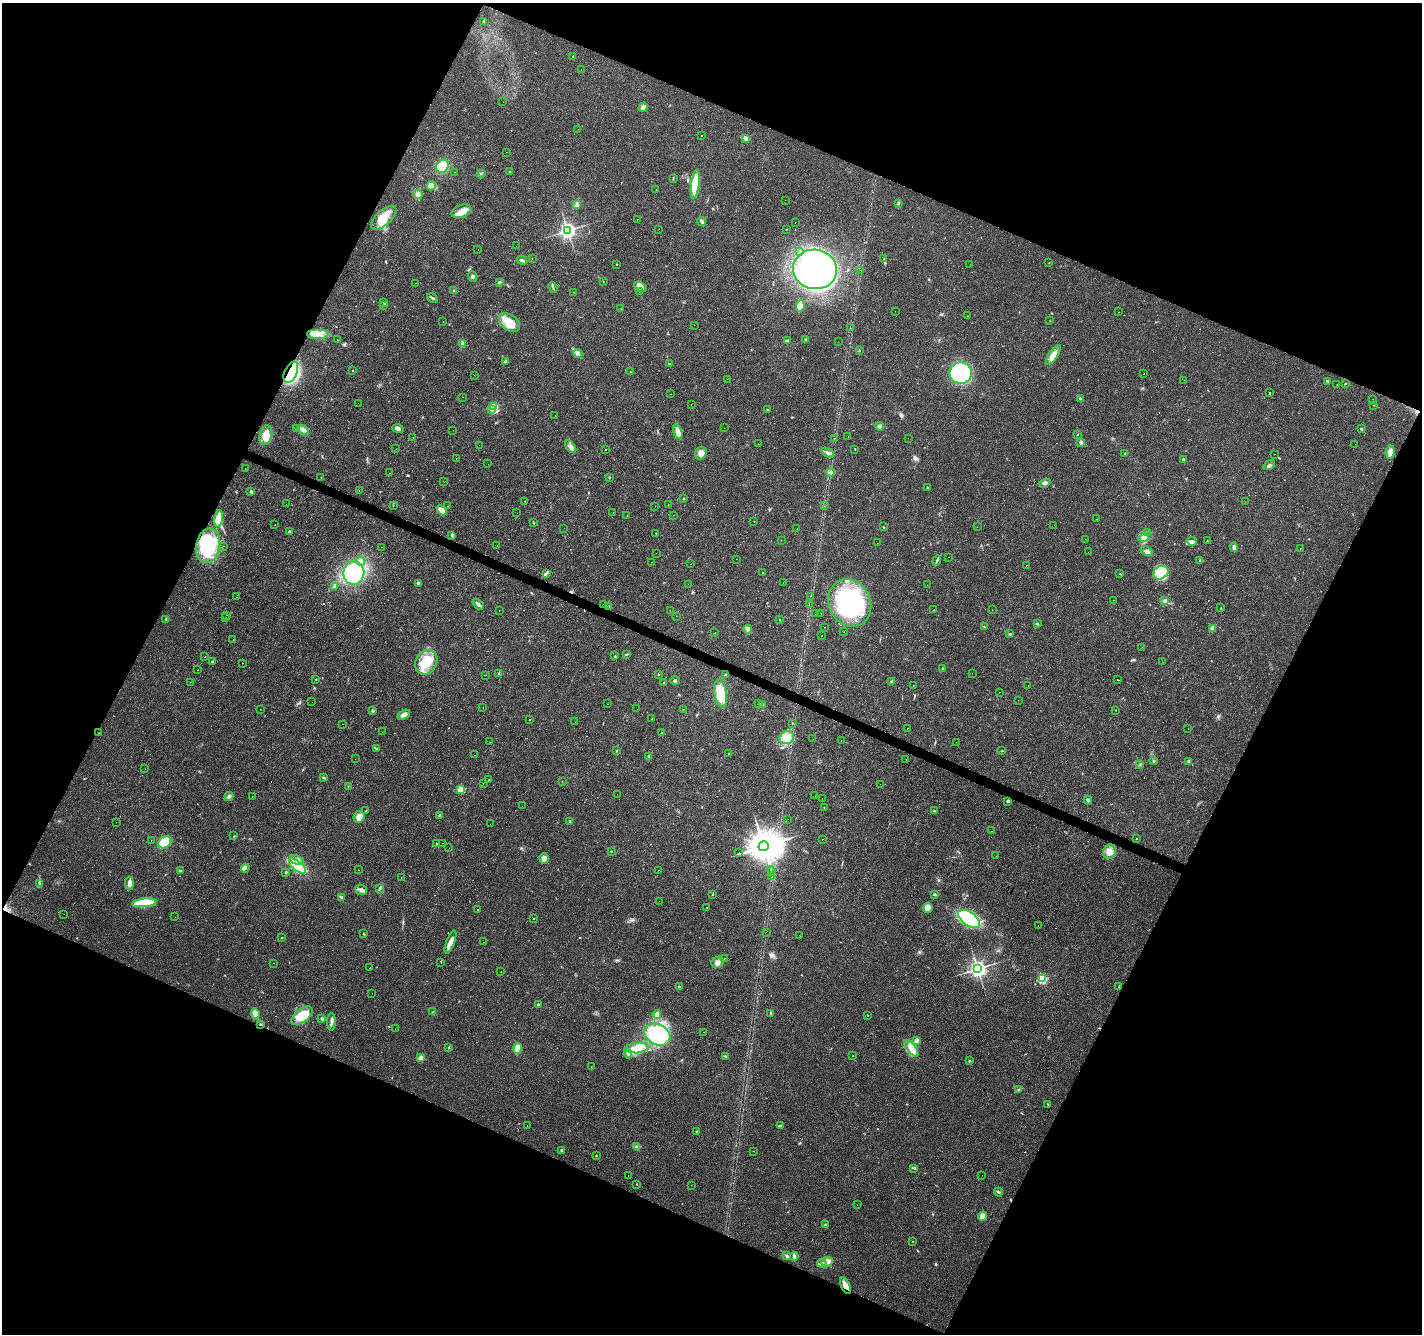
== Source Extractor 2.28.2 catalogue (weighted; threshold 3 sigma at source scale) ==
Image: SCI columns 1-5678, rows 202-5527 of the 5684 x 5795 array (HDU 1 of 3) = the unmasked area's bounding box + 8 px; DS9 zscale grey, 4 x 4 block average (1 PNG px = mean of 4 x 4 image px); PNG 1424 x 1336 px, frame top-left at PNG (2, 3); each listed source drawn as its Kron ellipse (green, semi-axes under 4 px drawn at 4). Shown black and unused: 45% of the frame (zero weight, under 3 of 4 exposures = <1% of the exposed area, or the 3 px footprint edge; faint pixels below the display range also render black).
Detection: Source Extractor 2.28.2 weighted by HDU 2 'WHT'. Background 0.04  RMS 0.0035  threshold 0.0158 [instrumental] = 3 sigma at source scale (4.5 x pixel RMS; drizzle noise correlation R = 1.50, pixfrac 1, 0.0396/0.0396 arcsec/px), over >= 5 px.
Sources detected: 560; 2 inside a brighter object's white glare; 109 cosmic-ray / hot-pixel residue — neither listed nor drawn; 5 coinciding with a brighter row at this scale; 19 inside a brighter listed object's ellipse — not listed separately; the other 425 listed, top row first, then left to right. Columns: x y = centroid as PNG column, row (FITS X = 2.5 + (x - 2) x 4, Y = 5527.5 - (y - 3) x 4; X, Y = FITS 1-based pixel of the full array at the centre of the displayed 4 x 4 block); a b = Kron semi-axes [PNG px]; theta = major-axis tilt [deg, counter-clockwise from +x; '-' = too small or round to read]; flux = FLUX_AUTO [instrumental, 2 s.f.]
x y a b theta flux
483 22 3 2 - 1.6
573 57 3 2 - 0.94
581 69 2 2 - 3.6
503 102 2 2 - 0.5
643 107 5 4 - 7.9
578 129 2 2 - 0.46
702 135 2 2 - 2.8
745 138 4 3 - 6.8
507 152 2 2 - 1.6
442 166 7 6 - 67
454 172 2 2 - 1
510 172 2 2 - 3.5
481 173 2 2 - 1.5
673 178 2 2 - 0.86
695 184 14 3 83 86
431 186 5 4 - 6.7
656 189 2 2 - 0.44
418 194 4 3 - 5.2
785 200 2 2 - 0.31
898 203 3 2 - 1.9
577 204 3 3 - 3.9
462 211 10 6 18 22
384 218 15 7 42 32
637 219 2 2 - 1.8
702 221 4 2 - 6.9
795 222 2 2 - 2.6
659 229 2 2 - 0.6
786 229 2 2 - 0.59
568 231 4 3 - 460
516 246 2 2 - 0.72
478 249 2 2 - 1.8
800 251 2 2 - 1.1
884 258 3 2 - 1.7
532 259 2 2 - 0.49
522 260 5 2 - 5.5
1049 263 2 2 - 0.55
616 264 2 2 - 0.73
970 264 2 2 - 0.34
815 269 22 19 -10 490
860 270 2 2 - 0.63
473 276 5 3 - 4.5
499 282 3 2 - 1.8
604 282 2 2 - 0.86
415 283 2 2 - 0.29
553 287 6 2 -66 3
640 287 6 4 -29 19
454 291 2 2 - 1.5
639 291 2 2 - 0.68
573 292 2 2 - 0.92
432 298 6 2 -33 4
384 302 2 2 - 1.4
383 305 3 2 - 1.5
800 306 6 3 81 30
621 308 2 2 - 0.99
895 311 2 2 - 1.8
1118 312 2 2 - 0.28
968 316 2 2 - 1.2
1050 320 2 2 - 0.53
443 322 2 2 - 0.44
509 323 12 7 -37 36
694 325 2 2 - 0.74
851 328 2 2 - 0.52
318 334 11 5 0 20
337 340 2 2 - 5.9
806 340 3 2 - 2.7
787 341 4 2 - 3.2
838 342 2 2 - 0.76
462 343 2 2 - 1.2
859 350 3 2 - 1.3
578 354 4 2 - 3.6
1053 355 11 4 55 19
505 361 2 2 - 9.7
670 364 2 2 - 1.2
352 371 2 2 - 1.1
291 372 11 6 65 130
630 372 2 2 - 1.2
961 373 11 10 - 250
1144 374 2 2 - 13
474 375 2 2 - 1.3
727 379 2 2 - 0.46
1184 380 2 2 - 0.65
1328 381 4 2 - 2.1
1337 384 2 2 - 1.4
1345 384 4 2 - 1.3
1269 393 2 2 - 1.2
670 394 2 2 - 3.1
463 397 2 2 - 0.35
1080 399 3 2 - 2.9
1373 399 2 2 - 0.57
358 403 2 2 - 0.38
691 405 2 2 - 0.4
1374 405 2 2 - 0.44
494 407 3 2 - 99
491 409 3 3 - 4.5
767 410 2 2 - 0.88
555 415 2 2 - 0.68
879 426 4 3 - 8.6
296 428 3 2 - 0.83
724 428 2 2 - 0.38
398 429 6 4 -17 6
1361 429 3 2 - 1.5
303 430 6 4 -30 8.5
453 430 2 2 - 1.2
678 432 7 4 -75 14
1078 434 2 2 - 0.65
266 435 10 6 73 25
413 437 2 2 - 2.3
848 437 2 2 - 0.47
834 438 2 2 - 1.8
908 438 2 2 - 0.31
1081 442 3 3 - 5.3
758 444 2 2 - 1.1
1355 444 2 2 - 0.85
479 445 2 2 - 1.3
571 447 7 4 -50 9.3
396 449 2 2 - 0.91
606 449 2 2 - 1.1
855 449 2 2 - 1.3
1390 452 7 4 83 16
701 453 7 5 59 13
828 453 7 2 -32 4.3
1125 454 3 2 - 2.1
1274 454 2 2 - 0.87
456 458 2 2 - 0.38
1183 460 3 2 - 2.9
488 464 2 2 - 0.68
1269 465 6 3 33 6.1
245 469 2 2 - 0.85
831 472 4 4 - 5.1
389 473 2 2 - 8.2
321 477 2 2 - 0.78
609 477 2 2 - 1.7
444 482 2 2 - 2.2
1045 483 6 3 21 5.1
927 488 3 2 - 1.6
251 491 3 3 - 2.5
359 491 2 2 - 0.87
683 499 2 2 - 3.4
525 501 2 2 - 1.3
1245 501 2 2 - 1.9
286 504 2 2 - 0.39
393 505 2 2 - 4.4
668 505 2 2 - 2.2
448 506 2 2 - 0.6
655 506 2 2 - 3.5
824 506 2 2 - 0.71
442 510 6 3 -42 20
517 513 2 2 - 1.3
613 513 2 2 - 1.4
673 515 2 2 - 0.52
627 516 2 2 - 1
219 519 8 3 83 14
1096 519 2 2 - 0.5
754 521 2 2 - 0.51
533 522 2 2 - 1.1
275 525 2 2 - 0.9
1054 525 2 2 - 0.27
883 527 2 2 - 1.2
977 527 2 2 - 0.39
564 528 2 2 - 0.48
797 529 2 2 - 0.64
289 532 3 3 - 3.1
656 533 2 2 - 0.76
1148 533 4 2 - 3
452 535 3 2 - 5
1144 537 5 4 - 8.1
1085 539 2 2 - 0.73
781 540 2 2 - 1.6
1192 541 5 3 - 6.5
1207 541 2 2 - 0.68
877 543 2 2 - 0.3
497 545 2 2 - 1.4
208 546 17 12 79 81
224 546 2 2 - 0.26
381 547 2 2 - 1.3
1234 547 4 3 - 5.2
1300 548 2 2 - 1.5
1147 551 6 3 -25 7.2
1088 552 2 2 - 1.2
656 553 2 2 - 0.68
948 557 2 2 - 1.4
736 559 2 2 - 2.4
937 560 5 2 - 3.4
360 561 5 3 - 5.6
1200 561 2 2 - 1.9
651 562 2 2 - 3.1
691 564 2 2 - 0.95
1026 565 2 2 - 0.53
354 573 11 10 - 220
546 573 2 2 - 1.5
762 573 2 2 - 1.7
1161 573 8 6 32 38
1120 574 2 2 - 0.75
418 583 2 2 - 8
783 583 2 2 - 0.32
688 584 2 2 - 3.1
927 585 2 2 - 1.4
334 587 2 2 - 1.2
811 596 2 2 - 1.5
236 597 2 2 - 2.5
1113 600 2 2 - 1.5
1165 601 3 2 - 2.6
850 603 24 21 -63 270
478 604 6 2 -43 6.5
603 604 2 2 - 0.46
809 605 2 2 - 0.6
609 606 2 2 - 0.88
1221 608 3 2 - 0.89
499 610 2 2 - 1.1
670 610 2 2 - 1
934 610 2 2 - 2.2
993 610 2 2 - 0.3
821 613 2 2 - 3.5
815 614 2 2 - 0.4
227 615 2 2 - 1.1
676 616 2 2 - 0.86
226 618 2 2 - 0.75
166 619 3 2 - 1.5
780 620 3 2 - 0.86
1037 623 3 3 - 2
824 627 2 2 - 1.8
984 627 2 2 - 0.9
1212 628 4 3 - 5.8
748 629 4 3 - 6.9
844 632 2 2 - 0.37
715 633 2 2 - 6.4
1010 634 2 2 - 1
822 636 2 2 - 1.9
233 639 2 2 - 2.5
1142 647 2 2 - 0.78
626 654 3 2 - 1.5
205 656 2 2 - 3
615 656 2 2 - 1.2
213 661 3 2 - 1.9
426 662 13 10 58 45
1162 662 2 2 - 13
243 663 2 2 - 0.71
943 668 2 2 - 1.4
198 670 2 2 - 0.55
972 673 2 2 - 0.57
499 674 3 2 - 3
658 674 2 2 - 0.98
485 675 2 2 - 4.7
725 675 3 2 - 2.2
316 679 2 2 - 1.1
1117 680 2 2 - 1.7
675 681 4 2 - 2.9
191 682 2 2 - 0.64
892 682 4 3 - 3.5
664 683 2 2 - 1.8
913 685 2 2 - 1.8
1028 686 2 2 - 0.95
999 692 2 2 - 1.9
721 694 14 6 -80 82
1018 700 2 2 - 0.43
312 702 2 2 - 0.3
607 704 2 2 - 0.45
758 704 2 2 - 0.6
762 705 4 2 - 2.2
483 708 2 2 - 1.1
261 709 2 2 - 5.2
637 709 2 2 - 1.1
683 709 2 2 - 0.45
1116 710 2 2 - 0.69
373 711 3 3 - 2.9
404 715 7 4 28 12
652 719 2 2 - 1.3
530 720 2 2 - 3.2
575 722 2 2 - 0.61
792 723 2 2 - 0.7
343 724 2 2 - 16
907 728 2 2 - 1.3
1188 728 2 2 - 1.3
382 732 2 2 - 0.34
99 733 2 2 - 0.35
662 733 2 2 - 0.63
787 738 7 6 - 19
813 739 2 2 - 0.78
841 740 2 2 - 0.71
489 742 2 2 - 1.5
956 742 2 2 - 2.1
376 749 4 2 - 1.6
617 750 2 2 - 1.1
1002 751 3 2 - 1.1
728 753 2 2 - 0.82
474 755 2 2 - 2.4
649 756 4 2 - 1.9
355 759 2 2 - 1.7
906 759 2 2 - 3.3
1154 761 4 2 - 2.1
1189 761 3 3 - 3.7
1140 764 3 2 - 1.3
145 769 2 2 - 0.37
324 778 4 2 - 2.3
489 780 2 2 - 2.1
562 781 2 2 - 0.68
483 783 2 2 - 4.9
880 784 2 2 - 0.89
348 786 2 2 - 0.64
460 789 2 2 - 82
617 794 2 2 - 0.23
229 796 4 4 - 4.7
252 796 2 2 - 2
815 796 2 2 - 0.79
822 798 2 2 - 0.39
1088 800 4 2 - 2.6
1008 801 3 2 - 2.7
522 806 2 2 - 0.45
824 807 2 2 - 0.67
366 811 2 2 - 1.5
934 811 3 2 - 2.1
440 816 2 2 - 12
359 817 6 5 - 18
788 819 2 2 - 0.48
570 821 2 2 - 6.7
116 822 2 2 - 0.43
490 824 2 2 - 0.38
991 831 2 2 - 12
234 836 3 2 - 1.1
1137 838 2 2 - 0.78
822 839 2 2 - 0.82
151 841 2 2 - 0.48
165 842 7 5 33 59
437 843 2 2 - 1.5
443 843 2 2 - 0.75
764 846 5 5 - 5500
449 848 2 2 - 1.7
611 851 2 2 - 0.88
1109 851 7 6 - 15
739 853 2 2 - 2.6
996 856 2 2 - 0.32
544 858 5 5 - 8.2
297 860 7 4 -17 12
297 866 10 4 -39 120
245 868 4 2 - 2.8
771 869 2 2 - 1.1
180 870 3 2 - 1.9
358 870 2 2 - 0.87
659 870 2 2 - 0.49
771 871 2 2 - 0.82
286 872 2 2 - 4.4
772 877 2 2 - 0.77
401 878 2 2 - 0.58
39 883 2 2 - 1.2
129 883 7 4 -87 10
380 888 2 2 - 1.3
361 890 6 5 - 7.1
713 894 3 2 - 1
934 894 3 2 - 2.4
341 897 4 2 - 3.1
659 901 2 2 - 0.87
144 903 12 4 6 100
707 907 2 2 - 0.98
928 908 5 5 - 21
478 909 2 2 - 1.9
64 914 2 2 - 0.27
175 917 2 2 - 1.3
534 918 2 2 - 1.7
969 919 12 6 -35 130
1038 925 2 2 - 1.1
766 932 2 2 - 0.25
364 934 3 2 - 1.7
800 936 2 2 - 0.3
281 938 2 2 - 0.84
450 942 12 4 70 12
483 942 2 2 - 1.3
724 958 2 2 - 0.58
718 962 6 5 - 9.9
273 963 2 2 - 1.3
441 963 2 2 - 3.1
370 968 2 2 - 0.6
978 969 3 3 - 880
501 971 2 2 - 12
1042 979 2 2 - 170
679 987 2 2 - 9.4
1119 987 2 2 - 0.83
372 993 2 2 - 0.43
538 1004 2 2 - 7.8
433 1012 3 2 - 1.2
770 1013 3 2 - 1.7
255 1014 5 4 - 20
657 1014 4 3 - 8.4
302 1016 12 6 37 48
868 1016 2 2 - 0.57
322 1019 3 2 - 3.1
331 1022 9 3 89 6.4
260 1024 2 2 - 1.7
395 1029 2 2 - 0.31
703 1032 2 2 - 3.4
657 1034 14 10 -28 140
917 1040 2 2 - 25
449 1047 3 2 - 1.6
517 1048 5 4 - 14
637 1048 11 5 5 22
911 1048 10 4 -53 18
628 1054 4 2 - 2.4
725 1056 4 2 - 2
853 1056 2 2 - 1.5
421 1058 2 2 - 44
969 1061 2 2 - 1.6
591 1066 2 2 - 2
1018 1090 2 2 - 1.1
1048 1104 3 2 - 1.2
527 1125 2 2 - 0.35
780 1126 4 2 - 3.9
697 1131 2 2 - 0.83
636 1146 3 2 - 1.9
561 1150 3 2 - 3.1
753 1151 2 2 - 0.37
596 1155 2 2 - 2.2
914 1168 2 2 - 1.7
982 1175 2 2 - 0.45
628 1176 2 2 - 2
637 1184 2 2 - 1
691 1185 2 2 - 0.73
998 1192 4 2 - 2.4
857 1205 2 2 - 1.4
982 1216 5 4 - 17
825 1225 3 2 - 2.4
912 1241 2 2 - 0.65
786 1256 2 2 - 1.7
794 1256 4 2 - 8.5
827 1262 5 4 - 20
822 1263 5 2 - 4.3
845 1286 9 4 -65 18
Overlapping masked pixels (flux is a lower limit): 4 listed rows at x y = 291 372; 208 546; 260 1024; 845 1286
Diffuse or blended objects may show on this block-average render without a row.